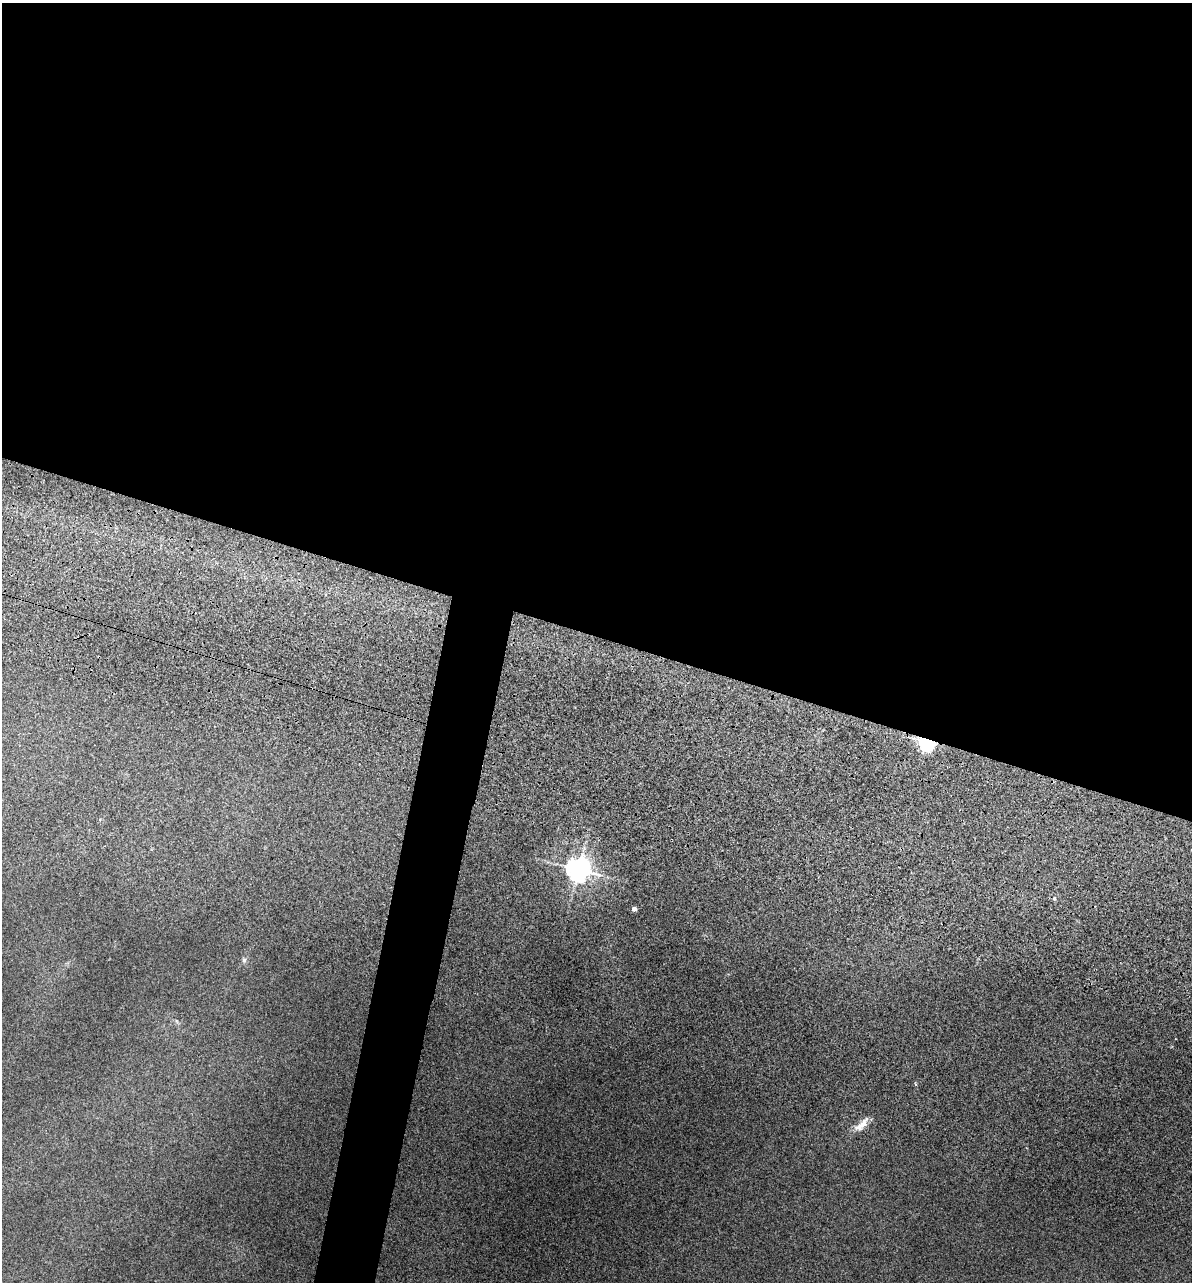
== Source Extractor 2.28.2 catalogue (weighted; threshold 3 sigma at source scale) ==
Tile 3 of 4 x 4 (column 3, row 1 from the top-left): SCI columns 2619-3808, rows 4231-5510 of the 5355 x 5900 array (HDU 1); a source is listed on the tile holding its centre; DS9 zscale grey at full resolution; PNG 1194 x 1284 px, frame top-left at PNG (2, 3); no overlay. Shown black and unused: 53% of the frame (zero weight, under 3 of 5 exposures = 17% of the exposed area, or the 3 px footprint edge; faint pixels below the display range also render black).
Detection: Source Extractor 2.28.2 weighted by HDU 2 'WHT'; one run over the whole footprint, this tile lists its part. Background 0.18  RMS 0.009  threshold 0.0403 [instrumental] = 3 sigma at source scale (4.5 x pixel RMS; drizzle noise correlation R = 1.50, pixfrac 1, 0.05/0.05 arcsec/px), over >= 5 px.
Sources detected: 6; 1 inside a brighter object's white glare — not listed; the other 5 listed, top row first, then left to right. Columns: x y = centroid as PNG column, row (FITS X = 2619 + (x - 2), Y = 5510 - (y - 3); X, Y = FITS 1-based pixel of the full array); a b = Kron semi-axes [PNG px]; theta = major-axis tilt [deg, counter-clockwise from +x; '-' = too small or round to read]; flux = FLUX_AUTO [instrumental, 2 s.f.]
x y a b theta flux
925 741 5 4 - 270
579 869 7 7 - 860
634 909 4 4 - 4.6
244 960 6 6 - 1.9
861 1125 25 9 43 9.9
Overlapping masked pixels (flux is a lower limit): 1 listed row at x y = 925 741